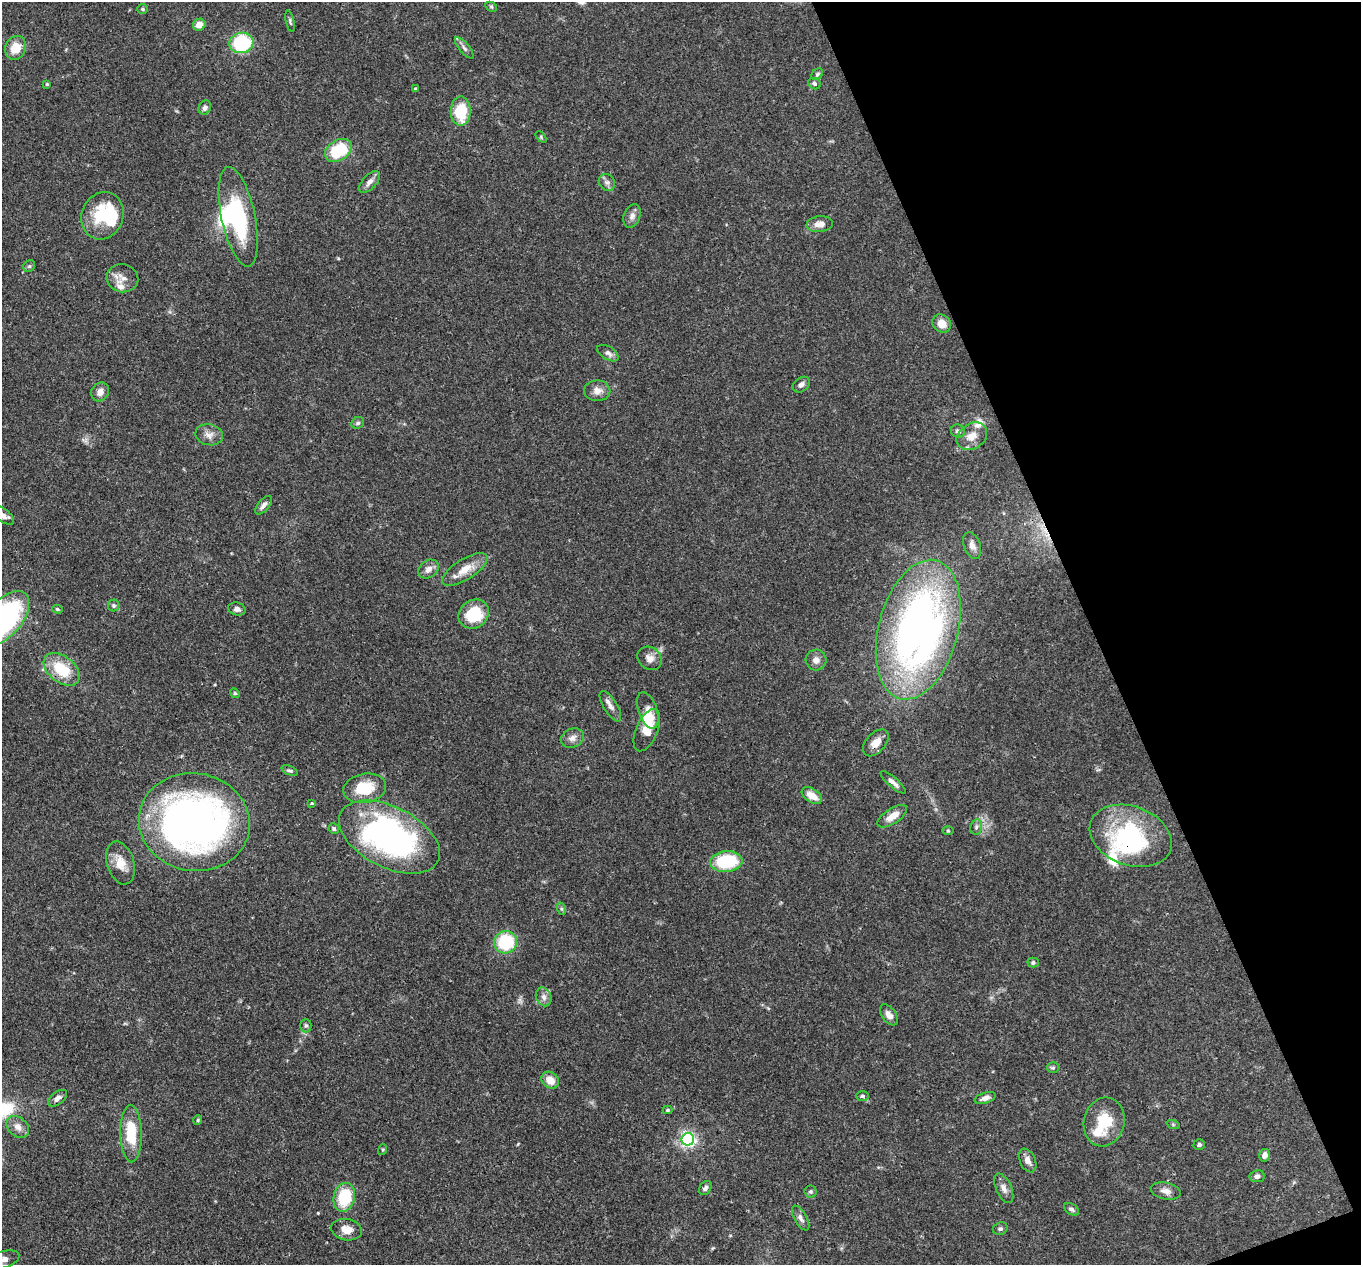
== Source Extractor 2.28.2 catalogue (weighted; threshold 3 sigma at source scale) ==
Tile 12 of 4 x 4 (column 4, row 3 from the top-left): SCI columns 4176-5534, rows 1600-2862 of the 5639 x 5584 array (HDU 1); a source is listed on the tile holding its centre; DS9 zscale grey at full resolution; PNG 1363 x 1267 px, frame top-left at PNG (2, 2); each listed source drawn as its Kron ellipse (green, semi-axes under 4 px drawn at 4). Shown black and unused: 20% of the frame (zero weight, under 3 of 4 exposures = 8% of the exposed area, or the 3 px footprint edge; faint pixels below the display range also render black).
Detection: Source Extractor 2.28.2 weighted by HDU 2 'WHT'; one run over the whole footprint, this tile lists its part. Background 0.0914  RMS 0.0038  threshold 0.0172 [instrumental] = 3 sigma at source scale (4.5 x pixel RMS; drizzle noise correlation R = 1.50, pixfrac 1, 0.05/0.05 arcsec/px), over >= 5 px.
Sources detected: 110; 1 too faint to see at this stretch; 5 inside a brighter object's white glare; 1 cosmic-ray / hot-pixel residue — neither listed nor drawn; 4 inside a brighter listed object's ellipse — not listed separately; the other 99 listed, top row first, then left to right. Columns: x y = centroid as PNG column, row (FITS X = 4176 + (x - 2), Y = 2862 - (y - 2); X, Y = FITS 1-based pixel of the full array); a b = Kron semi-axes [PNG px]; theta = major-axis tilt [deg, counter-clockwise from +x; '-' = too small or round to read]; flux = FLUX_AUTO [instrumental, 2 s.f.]
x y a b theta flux
491 7 6 4 -30 0.58
143 9 5 5 - 0.56
290 21 11 4 -78 0.74
199 25 6 6 - 3.5
241 43 12 10 10 26
16 48 12 10 65 6.6
464 48 13 5 -49 1.3
817 74 6 5 - 0.72
47 84 4 3 - 0.36
814 84 6 5 - 0.97
415 89 4 4 - 0.46
205 108 7 6 - 1.2
461 111 14 10 90 14
541 137 6 4 -47 0.48
338 150 15 10 32 19
370 182 13 7 47 2
607 182 9 7 -53 1.4
102 216 24 21 68 16
632 216 12 8 70 2.1
238 217 51 17 -78 32
820 224 13 8 6 3.1
29 266 6 5 - 0.66
122 278 16 14 -12 3.8
942 324 10 8 -41 3.9
608 353 12 6 -32 1.5
801 385 9 7 35 1.6
597 391 13 10 -1 2.9
100 392 10 8 55 2.6
358 423 6 5 - 0.8
958 431 7 6 - 1.2
209 435 14 10 -11 2.7
972 436 16 12 34 5
264 505 11 5 50 1.6
3 516 12 6 -37 1.8
972 546 14 8 -69 2.2
428 569 11 8 37 2.3
465 569 26 10 32 6.2
114 605 6 6 - 0.64
57 609 5 4 - 0.52
237 609 9 6 -16 1.5
474 614 16 13 39 14
5 618 32 17 51 81
918 630 71 39 75 210
650 658 13 11 -38 2.7
816 660 10 10 - 2.4
62 669 20 13 -39 13
235 693 5 4 - 0.46
610 706 17 7 -59 2.3
648 710 19 9 -71 3.3
647 730 22 10 67 7
572 738 12 9 23 2.2
876 743 16 9 48 4.1
290 771 8 4 -22 0.77
893 782 16 5 -41 1.8
365 788 21 14 11 12
812 796 11 6 -35 4.5
312 803 4 3 - 0.67
892 816 17 7 33 4.4
194 822 56 49 -9 200
976 827 7 5 78 0.99
334 828 5 5 - 0.82
948 831 6 4 -1 0.51
1131 836 42 29 -20 46
389 837 54 30 -27 110
726 862 16 10 6 21
121 863 22 13 -73 5.9
562 909 6 4 -71 0.58
506 942 11 11 - 23
1033 962 5 5 - 0.79
544 997 10 7 -68 1.7
889 1015 12 7 -54 2.6
306 1025 7 5 -90 0.81
1053 1068 6 5 - 0.61
550 1080 9 7 -40 4.9
862 1096 6 5 - 0.75
58 1098 11 6 37 1.9
985 1098 11 5 18 2.2
667 1110 5 4 - 0.6
198 1120 5 4 - 0.44
1104 1122 25 20 76 13
1173 1124 7 4 -19 0.56
18 1127 12 9 -42 2.8
131 1134 29 11 -89 14
688 1139 6 6 - 110
1199 1145 6 5 - 0.83
382 1150 5 3 - 0.44
1265 1155 6 5 - 2.3
1028 1160 12 7 -65 2.5
1257 1176 7 6 - 1.4
705 1188 8 5 56 1.1
1004 1188 16 7 -66 2.4
810 1191 6 6 - 0.72
1166 1191 15 8 -13 2.5
344 1197 14 10 77 17
1071 1209 8 5 -34 1.1
801 1218 14 6 -61 1.6
1000 1229 7 6 - 0.96
347 1230 15 10 -10 3.8
3 1260 16 8 17 3.1
Overlapping masked pixels (flux is a lower limit): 3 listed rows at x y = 918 630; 876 743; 1131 836
Isophote crosses this tile's border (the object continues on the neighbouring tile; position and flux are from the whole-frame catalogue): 3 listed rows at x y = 3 516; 5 618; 3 1260